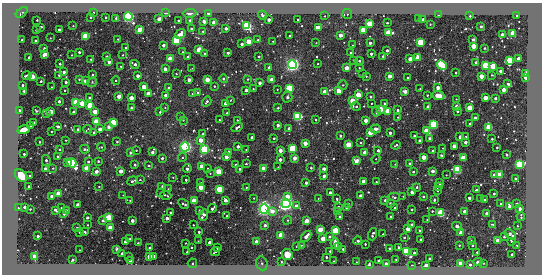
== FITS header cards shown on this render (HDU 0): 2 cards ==
NAXIS1  =                  540 / length of data axis 1
NAXIS2  =                  272 / length of data axis 2

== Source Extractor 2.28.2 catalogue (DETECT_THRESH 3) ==
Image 540 x 272 px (HDU 0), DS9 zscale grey, 1 PNG px = 1 image px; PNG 544 x 276 px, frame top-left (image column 1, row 272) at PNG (2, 3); each listed source drawn as its Kron ellipse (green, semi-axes under 4 px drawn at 4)
Background -424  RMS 220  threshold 653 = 3 sigma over >= 5 px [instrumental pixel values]
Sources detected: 492; all 492 listed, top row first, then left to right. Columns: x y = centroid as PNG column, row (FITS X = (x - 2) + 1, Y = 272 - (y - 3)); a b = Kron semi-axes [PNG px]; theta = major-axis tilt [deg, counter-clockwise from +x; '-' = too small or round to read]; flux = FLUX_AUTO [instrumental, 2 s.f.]
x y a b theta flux
22 12 7 3 40 4.0e+04
94 12 2 2 - 1.3e+04
166 13 4 3 - 2.9e+04
190 13 7 3 3 3.7e+04
209 13 3 3 - 3.3e+05
347 14 5 5 - 2.0e+04
263 15 5 3 - 3.3e+04
438 15 3 2 - 1.4e+04
517 15 3 2 - 5.1e+04
128 16 4 4 - 6.2e+06
325 16 2 2 - 7.9e+03
470 16 2 2 - 1.5e+04
90 17 3 2 - 1.5e+04
106 17 3 3 - 2.8e+04
116 18 3 2 - 2.0e+04
159 19 3 3 - 2.4e+05
298 19 2 2 - 1.3e+04
418 19 3 3 - 3.4e+04
423 19 3 3 - 6.7e+04
37 20 3 2 - 1.3e+04
179 20 2 2 - 1.4e+04
190 20 3 3 - 3.1e+04
269 20 3 3 - 1.1e+05
204 22 3 3 - 1.6e+05
214 23 3 3 - 6.6e+05
387 23 3 3 - 2.5e+04
369 24 3 3 - 1.8e+06
430 24 2 2 - 7.5e+03
73 26 2 2 - 9.3e+03
247 26 3 3 - 6.5e+06
481 26 3 2 - 1.6e+04
41 27 3 2 - 2.0e+04
226 28 3 3 - 1.2e+05
318 28 3 3 - 5.1e+05
139 29 3 3 - 5.4e+05
191 29 3 3 - 3.4e+04
36 30 3 2 - 3.0e+04
59 30 3 3 - 1.2e+05
363 30 3 3 - 1.4e+06
203 31 3 2 - 2.1e+04
388 33 4 3 - 1.6e+06
513 33 3 3 - 1.3e+06
181 34 6 4 43 1.7e+05
340 35 3 3 - 3.1e+05
502 35 3 3 - 1.4e+05
85 36 3 3 - 2.9e+06
290 36 3 3 - 4.9e+04
50 38 2 2 - 8.5e+03
118 39 3 2 - 1.4e+04
22 40 3 2 - 2.2e+04
258 40 4 3 - 1.2e+04
473 40 3 3 - 8.0e+04
35 41 3 3 - 3.8e+04
177 41 3 3 - 4.1e+06
248 41 3 3 - 7.9e+05
273 41 2 2 - 9.6e+03
421 42 3 3 - 3.1e+06
316 43 2 2 - 1.1e+04
370 43 3 3 - 1.0e+05
242 44 3 3 - 1.2e+05
163 45 3 3 - 1.4e+05
353 45 2 2 - 7.8e+03
473 46 3 3 - 6.9e+05
44 48 3 2 - 1.8e+04
126 48 3 3 - 4.2e+04
484 48 3 2 - 8.9e+03
199 50 3 3 - 1.1e+06
387 50 3 3 - 8.0e+04
79 52 3 3 - 5.1e+04
182 52 3 2 - 1.1e+04
351 52 3 3 - 2.5e+04
228 53 3 3 - 6.5e+04
45 54 4 3 - 2.8e+05
205 54 3 3 - 4.8e+04
371 54 3 3 - 6.8e+04
72 55 2 2 - 9.4e+03
123 55 2 2 - 1.1e+04
383 56 3 3 - 2.6e+04
29 57 3 3 - 4.5e+04
107 57 3 3 - 1.3e+05
188 57 3 3 - 6.3e+04
259 57 3 3 - 3.0e+04
418 58 3 3 - 1.2e+06
519 58 4 3 - 2.2e+05
91 59 3 2 - 1.6e+04
170 59 3 3 - 1.4e+06
410 59 4 4 - 7.7e+04
354 60 3 3 - 2.2e+04
509 60 4 3 - 2.0e+06
359 61 4 3 - 4.4e+04
109 62 3 3 - 1.1e+05
476 62 3 3 - 7.6e+04
60 64 3 3 - 2.1e+04
135 64 5 3 - 1.0e+05
318 64 3 3 - 1.1e+04
292 65 4 4 - 7.5e+06
442 65 5 3 - 6.9e+06
485 65 3 3 - 2.3e+06
121 66 3 3 - 1.2e+04
493 66 3 3 - 1.3e+06
269 67 3 3 - 1.0e+05
192 68 3 2 - 7.9e+03
347 68 3 3 - 4.1e+05
359 68 3 2 - 1.5e+04
165 69 3 3 - 2.1e+05
500 71 3 3 - 9.0e+04
64 72 3 3 - 8.8e+04
363 73 3 3 - 1.5e+04
456 73 3 2 - 2.5e+04
176 74 3 2 - 1.6e+04
526 74 3 2 - 5.8e+05
59 75 3 3 - 1.9e+04
93 75 3 2 - 1.3e+04
492 75 3 2 - 1.2e+04
27 76 5 3 - 6.1e+04
138 76 3 3 - 1.5e+05
366 76 3 3 - 1.7e+04
390 76 3 3 - 2.9e+05
481 76 3 3 - 4.7e+05
32 77 3 3 - 9.3e+05
408 77 3 3 - 4.2e+04
526 77 4 3 - 3.4e+05
79 79 3 3 - 1.6e+04
224 79 4 3 - 6.5e+04
247 79 3 3 - 1.8e+04
116 80 4 3 - 1.8e+04
189 80 3 3 - 1.7e+05
207 80 3 3 - 7.3e+05
272 80 3 3 - 1.0e+06
41 81 3 3 - 3.2e+04
85 81 3 3 - 1.3e+05
66 82 3 3 - 6.5e+04
92 82 5 4 - 2.1e+04
260 83 3 3 - 1.5e+05
508 84 3 3 - 5.9e+04
22 85 3 3 - 3.6e+04
343 85 5 4 - 1.8e+04
214 86 3 3 - 1.6e+04
52 87 2 2 - 8.4e+03
144 87 3 3 - 5.6e+05
169 88 3 3 - 6.6e+04
289 88 3 3 - 5.6e+06
420 88 2 2 - 8.9e+03
438 88 3 3 - 2.9e+05
253 89 3 3 - 1.4e+04
277 89 2 2 - 1.2e+04
65 90 2 2 - 1.3e+04
246 90 3 3 - 1.4e+05
504 90 3 3 - 3.6e+05
24 91 3 3 - 3.2e+04
339 91 3 3 - 9.9e+05
405 91 3 3 - 2.3e+05
325 92 3 3 - 6.3e+05
148 93 3 3 - 3.0e+05
198 93 4 4 - 3.5e+04
192 94 3 3 - 1.9e+04
165 95 3 3 - 1.2e+05
358 95 4 3 - 9.7e+05
427 95 3 3 - 2.0e+04
119 96 3 3 - 3.0e+05
438 96 6 3 -10 7.3e+05
287 97 5 5 - 2.9e+04
370 97 3 3 - 4.4e+04
90 98 4 3 - 2.2e+04
131 98 3 3 - 6.0e+05
485 98 3 3 - 6.4e+05
495 98 3 3 - 8.1e+04
456 99 2 2 - 7.8e+03
231 100 4 2 - 8.6e+03
59 101 3 3 - 1.0e+05
352 101 4 3 - 8.3e+05
207 102 5 3 - 3.6e+04
76 103 3 3 - 3.1e+06
82 103 3 3 - 8.3e+05
225 103 3 3 - 1.1e+05
371 103 2 2 - 1.1e+04
384 104 3 3 - 2.9e+04
90 106 3 3 - 2.1e+06
356 106 4 3 - 4.0e+04
456 106 3 3 - 1.9e+05
428 107 3 3 - 1.4e+05
132 108 3 3 - 1.3e+05
165 108 3 2 - 8.6e+03
278 108 3 2 - 2.3e+04
469 108 3 3 - 1.1e+06
381 109 3 3 - 9.9e+05
398 110 3 3 - 7.1e+04
19 111 3 3 - 3.0e+05
36 111 3 2 - 1.7e+04
388 111 3 3 - 1.4e+06
457 111 3 3 - 5.1e+04
50 112 3 3 - 5.9e+05
73 112 3 3 - 9.4e+04
95 112 3 3 - 5.1e+05
160 112 3 3 - 2.3e+04
376 112 5 3 - 5.7e+04
227 113 3 3 - 2.8e+04
46 114 3 3 - 3.5e+04
298 116 3 3 - 8.2e+06
181 117 3 3 - 2.0e+04
398 117 2 2 - 1.1e+04
475 118 3 3 - 1.1e+05
183 120 4 3 - 1.2e+04
219 120 2 2 - 1.2e+04
237 120 3 3 - 1.5e+04
316 120 3 2 - 2.0e+04
366 120 3 3 - 2.9e+05
33 122 3 3 - 2.0e+04
96 122 3 3 - 2.7e+06
113 122 3 3 - 1.7e+06
434 124 3 3 - 5.3e+06
470 124 3 3 - 9.1e+04
31 125 3 3 - 3.9e+04
278 125 3 3 - 1.1e+05
58 126 3 3 - 3.0e+04
109 127 3 3 - 6.4e+04
237 127 6 3 32 5.9e+04
489 127 3 3 - 2.6e+06
289 128 4 3 - 2.6e+04
78 129 3 3 - 2.7e+04
88 129 4 2 - 1.4e+04
100 129 3 3 - 1.9e+05
376 129 5 3 - 6.0e+04
24 130 6 4 20 2.6e+05
51 131 3 2 - 1.2e+04
426 131 3 3 - 1.1e+06
94 132 3 3 - 3.6e+04
370 132 3 3 - 1.1e+06
390 133 3 3 - 8.9e+04
203 134 3 3 - 2.4e+04
340 136 4 3 - 3.1e+04
414 136 3 3 - 7.3e+04
252 137 3 3 - 9.6e+04
460 137 4 3 - 1.2e+05
466 137 3 3 - 6.9e+04
274 138 3 2 - 3.0e+04
430 139 3 3 - 1.7e+05
492 139 3 3 - 3.2e+04
66 140 2 2 - 1.1e+04
200 140 3 3 - 4.0e+05
419 140 3 3 - 6.3e+04
40 142 3 2 - 1.1e+04
117 142 3 2 - 2.3e+04
465 142 3 3 - 1.6e+05
305 143 3 3 - 4.8e+05
361 143 3 3 - 2.1e+04
348 144 3 3 - 9.3e+05
396 145 4 3 - 3.1e+04
238 146 3 3 - 1.1e+05
454 146 3 3 - 3.3e+05
101 147 4 4 - 1.4e+04
185 147 4 4 - 7.0e+06
292 148 4 3 - 2.9e+06
443 148 2 2 - 9.5e+03
497 148 3 2 - 2.3e+04
59 149 3 3 - 2.5e+04
85 149 5 3 - 3.8e+04
204 149 3 3 - 9.9e+06
136 150 3 3 - 1.5e+04
246 150 2 2 - 7.3e+03
280 150 3 3 - 2.3e+05
378 150 3 3 - 8.5e+04
433 151 3 3 - 6.1e+04
130 152 3 3 - 2.8e+04
153 152 4 3 - 1.1e+05
229 152 3 3 - 2.1e+05
365 152 3 3 - 3.9e+05
24 154 3 3 - 3.8e+04
441 155 3 3 - 2.1e+04
506 155 3 2 - 1.3e+04
58 156 3 2 - 1.5e+04
182 157 4 4 - 2.2e+04
226 157 3 3 - 2.5e+05
424 157 3 3 - 4.8e+05
162 158 3 3 - 5.6e+04
294 158 3 3 - 2.8e+05
463 158 3 3 - 1.8e+06
376 159 4 4 - 1.8e+04
280 160 3 3 - 1.1e+05
46 161 6 2 -76 5.3e+04
98 161 3 3 - 2.5e+04
356 161 4 4 - 9.7e+04
67 162 3 3 - 3.3e+05
88 162 3 3 - 4.5e+04
72 163 5 3 - 5.0e+06
246 164 2 2 - 1.3e+04
395 164 2 2 - 9.4e+03
410 164 3 3 - 4.6e+04
520 164 3 3 - 9.2e+06
135 165 3 2 - 1.5e+04
236 165 3 3 - 6.1e+04
148 166 3 3 - 2.2e+04
201 166 4 3 - 3.1e+05
278 167 2 2 - 7.2e+03
53 168 3 2 - 8.7e+03
263 168 3 3 - 2.7e+05
311 168 3 3 - 3.1e+04
45 169 3 3 - 9.8e+04
87 169 3 3 - 1.7e+06
187 169 4 3 - 1.2e+05
207 169 3 3 - 2.0e+04
240 169 3 3 - 3.0e+04
324 169 3 3 - 2.0e+05
457 170 3 3 - 6.0e+06
96 171 3 3 - 1.5e+05
121 171 3 3 - 3.2e+05
218 171 3 3 - 1.7e+06
433 171 3 3 - 1.7e+05
413 172 3 3 - 3.9e+04
210 173 2 2 - 9.5e+03
446 175 2 2 - 1.1e+04
494 175 3 3 - 1.8e+05
499 175 3 3 - 2.3e+06
21 176 7 5 -42 5.6e+05
30 176 3 3 - 4.5e+04
324 176 3 3 - 1.6e+05
173 177 2 2 - 7.9e+03
515 179 3 2 - 2.8e+04
140 180 3 2 - 2.1e+04
186 180 3 3 - 5.5e+04
132 181 5 3 - 8.7e+04
363 181 3 3 - 1.1e+05
201 182 4 2 - 3.0e+04
306 182 3 3 - 1.7e+05
376 182 2 2 - 1.2e+04
440 183 3 3 - 4.5e+04
28 186 3 2 - 1.2e+04
162 186 3 2 - 9.0e+03
99 187 3 2 - 1.5e+04
246 187 2 2 - 1.2e+04
417 187 3 3 - 3.0e+04
439 187 3 3 - 1.5e+04
201 188 4 3 - 3.6e+05
168 189 2 2 - 7.0e+03
219 189 3 3 - 2.0e+06
437 190 4 2 - 1.9e+04
476 190 3 3 - 3.3e+04
412 192 3 3 - 1.8e+05
160 193 3 2 - 1.7e+04
330 193 3 3 - 9.1e+04
59 194 3 3 - 1.5e+06
494 194 3 3 - 3.8e+04
123 195 2 2 - 6.6e+03
166 195 5 2 - 1.9e+04
52 196 3 3 - 1.5e+05
287 196 3 3 - 3.2e+05
360 196 3 3 - 1.2e+05
403 196 2 2 - 7.4e+03
423 196 3 3 - 2.3e+04
394 197 6 3 -17 2.3e+04
254 198 3 3 - 1.4e+04
469 198 3 3 - 1.3e+05
481 198 3 3 - 6.4e+04
318 199 2 2 - 9.6e+03
337 199 3 3 - 2.2e+04
130 200 2 2 - 1.5e+04
225 200 3 3 - 1.8e+05
385 200 3 3 - 6.3e+04
434 200 3 3 - 4.0e+04
485 200 3 3 - 3.0e+04
194 201 3 3 - 1.9e+06
390 203 3 3 - 6.2e+04
184 204 6 2 -31 2.7e+04
286 204 4 4 - 8.5e+06
348 204 3 3 - 2.4e+04
501 204 3 2 - 2.5e+04
517 204 3 3 - 7.1e+04
78 205 3 3 - 2.5e+05
296 206 3 3 - 1.8e+05
509 206 4 3 - 9.4e+04
24 207 3 3 - 1.0e+05
338 207 3 3 - 6.4e+04
395 207 3 3 - 2.0e+04
18 208 3 3 - 3.7e+04
61 208 2 2 - 1.1e+04
212 208 5 3 - 8.4e+04
346 208 3 2 - 1.2e+04
30 209 3 2 - 1.6e+04
264 209 5 4 - 6.9e+06
412 209 2 2 - 1.4e+04
520 209 3 3 - 8.6e+04
55 210 4 3 - 3.0e+04
66 210 4 3 - 7.3e+04
200 211 3 3 - 9.5e+04
272 211 3 3 - 2.9e+05
432 211 3 3 - 2.2e+04
464 211 3 3 - 8.7e+04
171 212 3 2 - 1.6e+04
338 212 3 3 - 1.1e+05
441 213 3 3 - 4.7e+06
486 213 3 3 - 1.4e+05
64 214 3 3 - 7.4e+04
204 215 6 4 66 1.0e+05
227 216 3 3 - 5.4e+04
340 217 3 3 - 7.1e+04
391 217 3 3 - 3.8e+04
521 217 4 2 - 1.5e+04
87 218 3 3 - 2.1e+04
109 218 3 3 - 3.7e+06
167 218 3 3 - 1.3e+05
287 220 4 4 - 2.0e+04
427 220 3 2 - 9.1e+03
103 221 3 3 - 6.2e+04
132 221 3 3 - 1.6e+05
306 221 4 3 - 5.0e+05
493 224 3 2 - 1.3e+04
87 225 2 2 - 1.4e+04
193 225 2 2 - 1.1e+04
265 225 3 3 - 7.0e+04
412 225 3 3 - 1.5e+05
457 226 5 3 - 9.3e+04
517 226 2 2 - 1.0e+04
77 228 3 2 - 1.4e+04
110 228 3 3 - 1.4e+06
408 229 3 3 - 4.4e+05
320 230 3 3 - 9.9e+05
419 230 3 3 - 2.9e+04
335 231 3 3 - 3.1e+06
79 232 2 2 - 9.1e+03
85 232 3 3 - 2.2e+04
199 232 3 3 - 4.3e+04
461 232 3 3 - 3.2e+05
373 234 6 3 73 5.1e+04
383 234 3 2 - 1.1e+04
510 234 6 3 -39 1.6e+05
281 235 3 3 - 1.3e+06
38 236 3 3 - 5.5e+04
306 236 6 3 50 1.6e+05
330 237 4 4 - 2.8e+04
404 237 3 2 - 1.7e+04
504 237 3 2 - 3.0e+04
323 238 3 3 - 6.4e+05
130 239 3 3 - 3.3e+04
421 240 3 3 - 1.1e+05
471 240 3 2 - 1.2e+04
125 241 3 3 - 8.7e+04
198 241 2 2 - 8.4e+03
358 241 4 3 - 7.6e+04
498 241 3 3 - 8.6e+05
512 241 3 2 - 1.6e+04
210 242 3 3 - 2.0e+05
256 242 4 3 - 4.0e+05
138 243 3 3 - 1.4e+04
186 243 2 2 - 1.0e+04
335 243 6 4 -83 1.2e+05
365 244 3 3 - 2.2e+04
301 245 2 2 - 1.1e+04
459 245 3 3 - 1.8e+04
517 245 2 2 - 1.0e+04
296 246 3 3 - 2.5e+04
472 246 2 2 - 1.3e+04
191 247 3 2 - 1.6e+04
338 247 3 3 - 4.8e+04
398 247 3 3 - 6.4e+04
149 248 3 3 - 3.7e+04
218 248 3 3 - 7.6e+04
389 248 3 3 - 4.6e+04
117 249 3 3 - 6.7e+04
343 249 3 3 - 4.8e+04
79 250 3 2 - 1.0e+04
215 251 5 3 - 4.8e+04
330 251 3 3 - 2.5e+04
407 251 4 3 - 7.9e+06
187 252 3 3 - 3.0e+04
477 252 3 2 - 2.0e+04
122 253 3 3 - 4.1e+04
414 253 3 3 - 7.9e+04
287 255 5 5 - 1.5e+05
512 255 3 3 - 8.3e+04
128 256 3 2 - 1.8e+04
154 256 3 3 - 1.4e+05
35 257 4 3 - 9.4e+05
150 257 3 3 - 1.2e+06
326 257 3 2 - 3.8e+04
430 259 3 3 - 9.2e+04
73 260 3 3 - 5.6e+04
378 260 3 3 - 5.3e+04
396 260 4 3 - 3.9e+04
130 261 3 3 - 1.8e+05
334 261 2 2 - 1.2e+04
281 262 4 3 - 2.4e+04
356 262 2 2 - 8.9e+03
478 262 4 3 - 4.0e+04
192 263 5 4 - 4.2e+04
262 263 7 5 -70 4.0e+04
460 263 3 3 - 4.4e+05
484 263 3 2 - 8.4e+03
386 264 3 3 - 3.3e+05
369 265 4 3 - 8.0e+04
412 265 3 3 - 3.3e+04
470 265 3 3 - 4.7e+04
426 266 3 3 - 6.4e+05